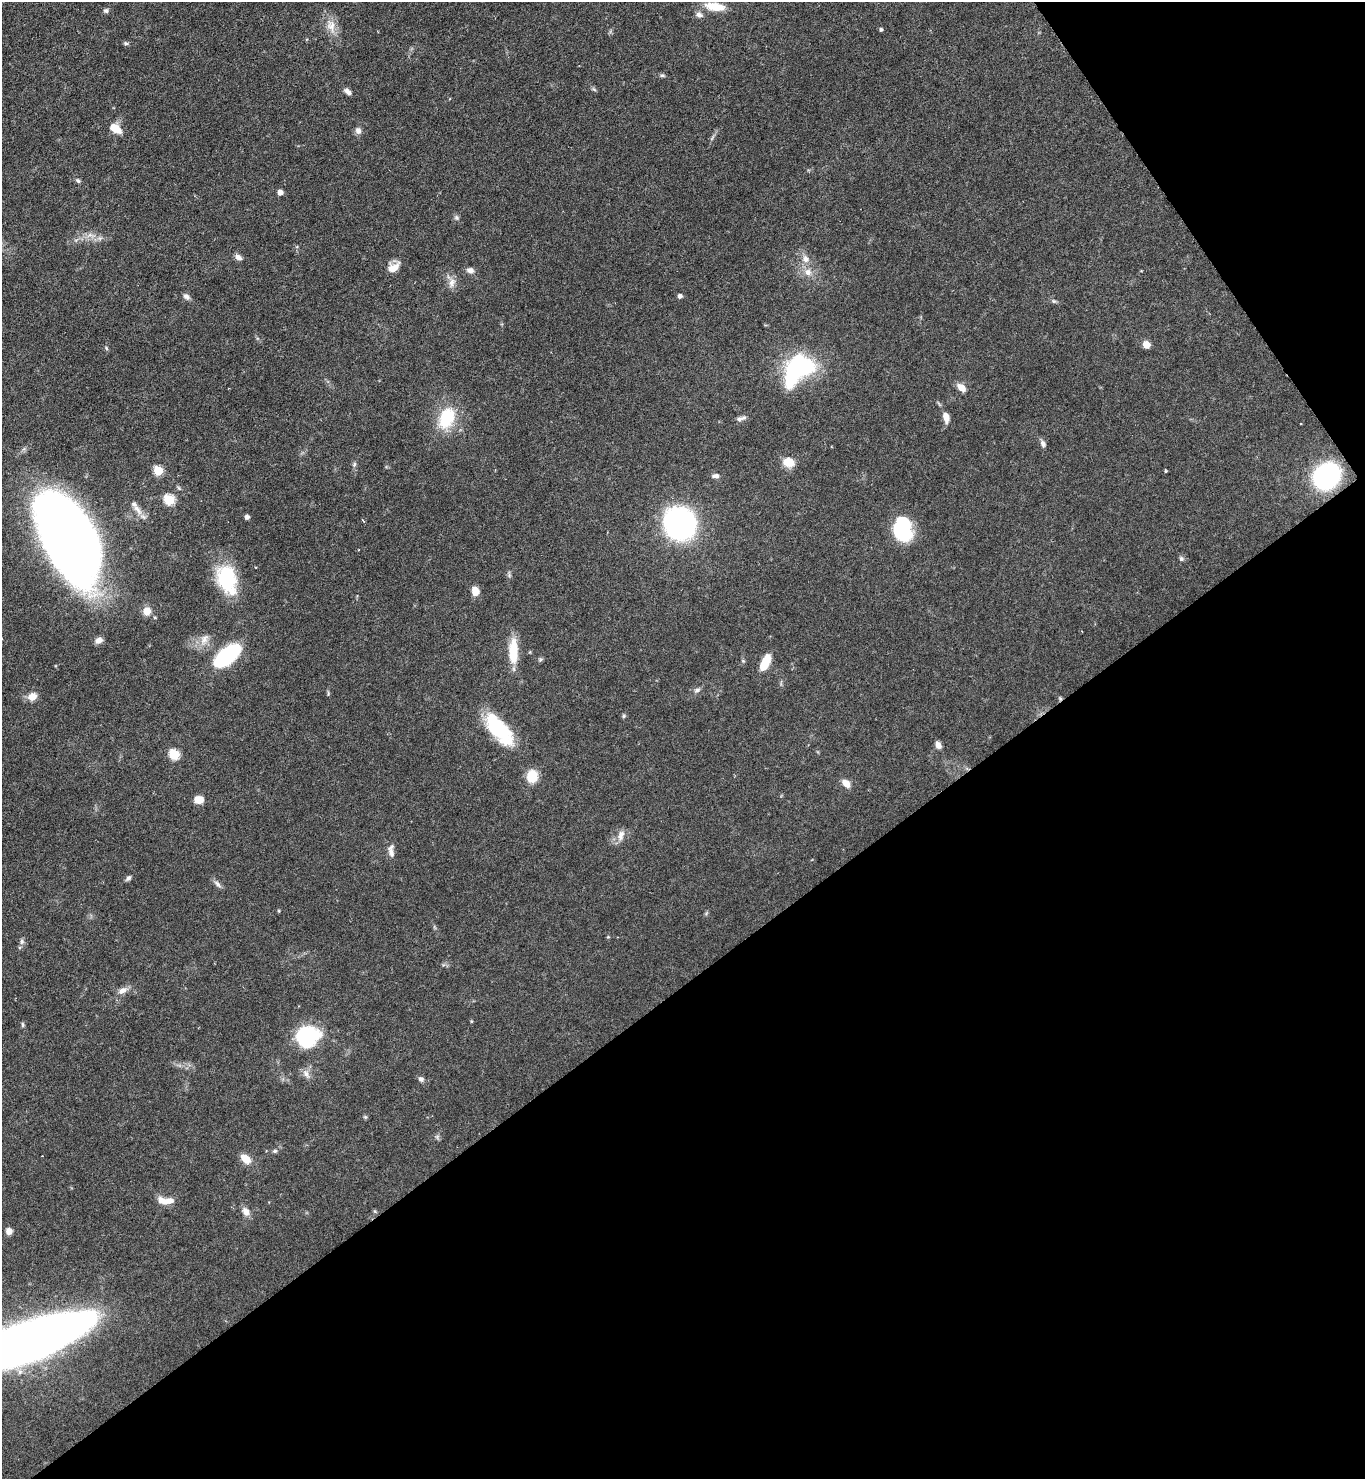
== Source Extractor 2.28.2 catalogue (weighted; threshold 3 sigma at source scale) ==
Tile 12 of 4 x 4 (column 4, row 3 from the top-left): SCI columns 4387-5749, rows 1479-2955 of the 5906 x 5911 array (HDU 1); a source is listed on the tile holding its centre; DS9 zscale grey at full resolution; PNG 1367 x 1481 px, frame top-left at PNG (2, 2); no overlay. Shown black and unused: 37% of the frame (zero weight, under 4 of 7 exposures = <1% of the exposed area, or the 3 px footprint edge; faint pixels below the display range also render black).
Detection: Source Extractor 2.28.2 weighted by HDU 2 'WHT'; one run over the whole footprint, this tile lists its part. Background 0.0625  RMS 0.0028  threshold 0.0115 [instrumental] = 3 sigma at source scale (4.09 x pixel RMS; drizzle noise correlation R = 1.36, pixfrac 0.8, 0.05/0.05 arcsec/px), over >= 5 px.
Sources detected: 85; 1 inside a brighter object's white glare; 1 cosmic-ray / hot-pixel residue — not listed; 1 inside a brighter listed object's ellipse — not listed separately; the other 82 listed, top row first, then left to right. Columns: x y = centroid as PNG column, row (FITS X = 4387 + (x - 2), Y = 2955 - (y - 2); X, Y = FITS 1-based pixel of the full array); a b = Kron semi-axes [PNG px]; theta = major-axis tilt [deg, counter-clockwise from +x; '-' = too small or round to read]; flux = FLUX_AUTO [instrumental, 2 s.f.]
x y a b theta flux
715 7 26 10 -9 5.2
106 11 7 6 - 0.62
699 15 10 7 -22 1.1
331 26 19 12 -81 3.4
881 29 4 4 - 0.5
126 43 7 4 -19 0.45
662 75 7 4 -5 0.48
348 92 10 5 -43 1.2
115 128 14 8 -30 3.9
358 131 8 7 - 1.2
78 181 7 5 -44 0.54
280 192 5 4 - 1.6
456 217 8 4 -59 0.57
91 235 14 4 -25 1.2
238 257 9 6 -32 1.2
805 259 11 9 -77 2
394 267 17 9 35 2.6
470 270 10 7 -6 1.2
808 272 9 9 - 1.9
452 283 14 8 75 1.8
186 296 9 7 -46 0.96
680 296 5 4 - 0.88
1054 301 6 5 - 0.44
1146 345 5 5 - 4.9
106 348 6 3 -71 0.35
803 366 29 19 -9 23
961 387 9 6 -40 2.8
946 417 11 6 -79 2.4
447 418 21 14 68 13
739 419 9 7 19 0.99
1043 444 9 6 -67 0.93
788 462 13 10 -13 3.9
354 464 7 5 70 0.56
158 471 5 5 - 13
1165 471 4 3 - 0.27
715 476 9 6 -4 0.94
1327 476 16 13 44 69
179 488 6 4 -71 0.38
169 500 6 5 - 19
137 509 19 7 -53 2.2
247 517 5 5 - 0.79
363 521 5 3 - 0.3
680 523 19 17 -55 93
902 529 23 16 -81 20
68 538 73 38 -64 380
1181 559 6 6 - 0.6
227 579 34 21 -73 16
475 591 9 7 -80 2.9
147 611 11 10 - 2.4
204 639 17 10 62 2.6
99 640 8 6 27 1.7
513 652 29 10 -89 7.6
227 655 24 12 38 31
765 662 19 8 65 5.5
697 690 9 6 30 0.82
328 694 7 3 -90 0.36
32 697 11 8 22 2.6
624 716 6 5 - 0.42
499 729 45 18 -50 17
938 745 8 6 -64 1.4
174 754 6 5 - 16
532 776 11 9 81 6.8
846 783 10 7 -47 2.2
199 800 7 6 - 4.1
621 835 16 8 76 1.9
391 851 18 8 -85 1.7
128 878 8 5 45 0.65
217 884 13 5 -44 0.97
22 941 8 6 -88 0.72
122 990 12 8 25 1.7
471 1021 4 4 - 0.26
23 1025 7 4 -84 0.43
307 1036 16 16 - 34
306 1074 14 6 -59 1.4
421 1079 7 6 - 0.81
365 1117 5 5 - 0.39
275 1151 6 5 - 0.5
246 1159 13 8 -39 3.4
162 1201 13 8 -34 2.2
246 1211 11 8 -57 1.9
9 1231 6 6 - 1.7
27 1342 96 23 21 510
Isophote crosses this tile's border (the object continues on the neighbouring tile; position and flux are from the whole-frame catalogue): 1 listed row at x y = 27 1342